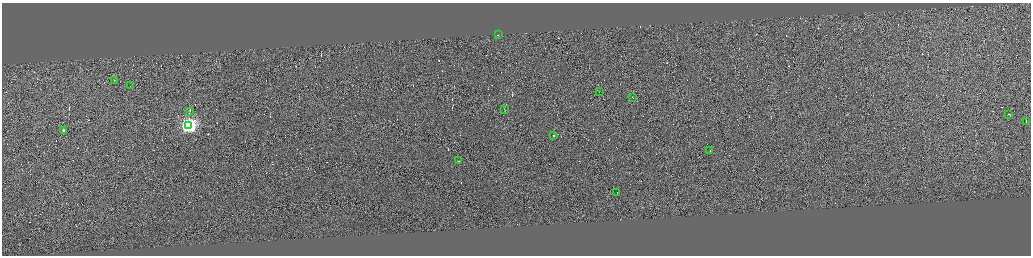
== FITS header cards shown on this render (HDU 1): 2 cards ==
NAXIS1  =                 4116
NAXIS2  =                 1014

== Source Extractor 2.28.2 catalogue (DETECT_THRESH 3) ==
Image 4116 x 1014 px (HDU 1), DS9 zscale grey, zoomed out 1/4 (1 PNG px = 4 x 4 image px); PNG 1033 x 258 px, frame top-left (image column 4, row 1011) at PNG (2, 3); each listed source drawn as its Kron ellipse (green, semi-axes under 4 px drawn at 4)
Background 0.347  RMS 3.9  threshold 11.6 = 3 sigma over >= 5 px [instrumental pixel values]
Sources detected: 333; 318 cannot appear on this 1/4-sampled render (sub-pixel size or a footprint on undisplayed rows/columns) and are neither listed nor drawn; the other 15 listed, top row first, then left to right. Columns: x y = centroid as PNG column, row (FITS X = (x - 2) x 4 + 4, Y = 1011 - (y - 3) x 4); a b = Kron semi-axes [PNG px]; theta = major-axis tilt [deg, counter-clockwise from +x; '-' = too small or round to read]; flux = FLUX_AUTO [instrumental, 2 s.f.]
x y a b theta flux
498 35 3 1 - 15000
114 80 2 1 - 16000
130 86 2 1 - 15000
599 92 2 1 - 510
632 97 2 1 - 13000
504 110 2 1 - 19000
190 111 2 1 - 12000
1009 114 2 1 - 17000
1026 121 2 1 - 19000
189 125 4 4 - 800000
63 130 2 1 - 17000
553 135 2 1 - 3700
710 150 2 1 - 32000
458 161 2 1 - 820
617 193 2 1 - 25000
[318 sub-pixel or undisplayed-footprint detections neither listed nor drawn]